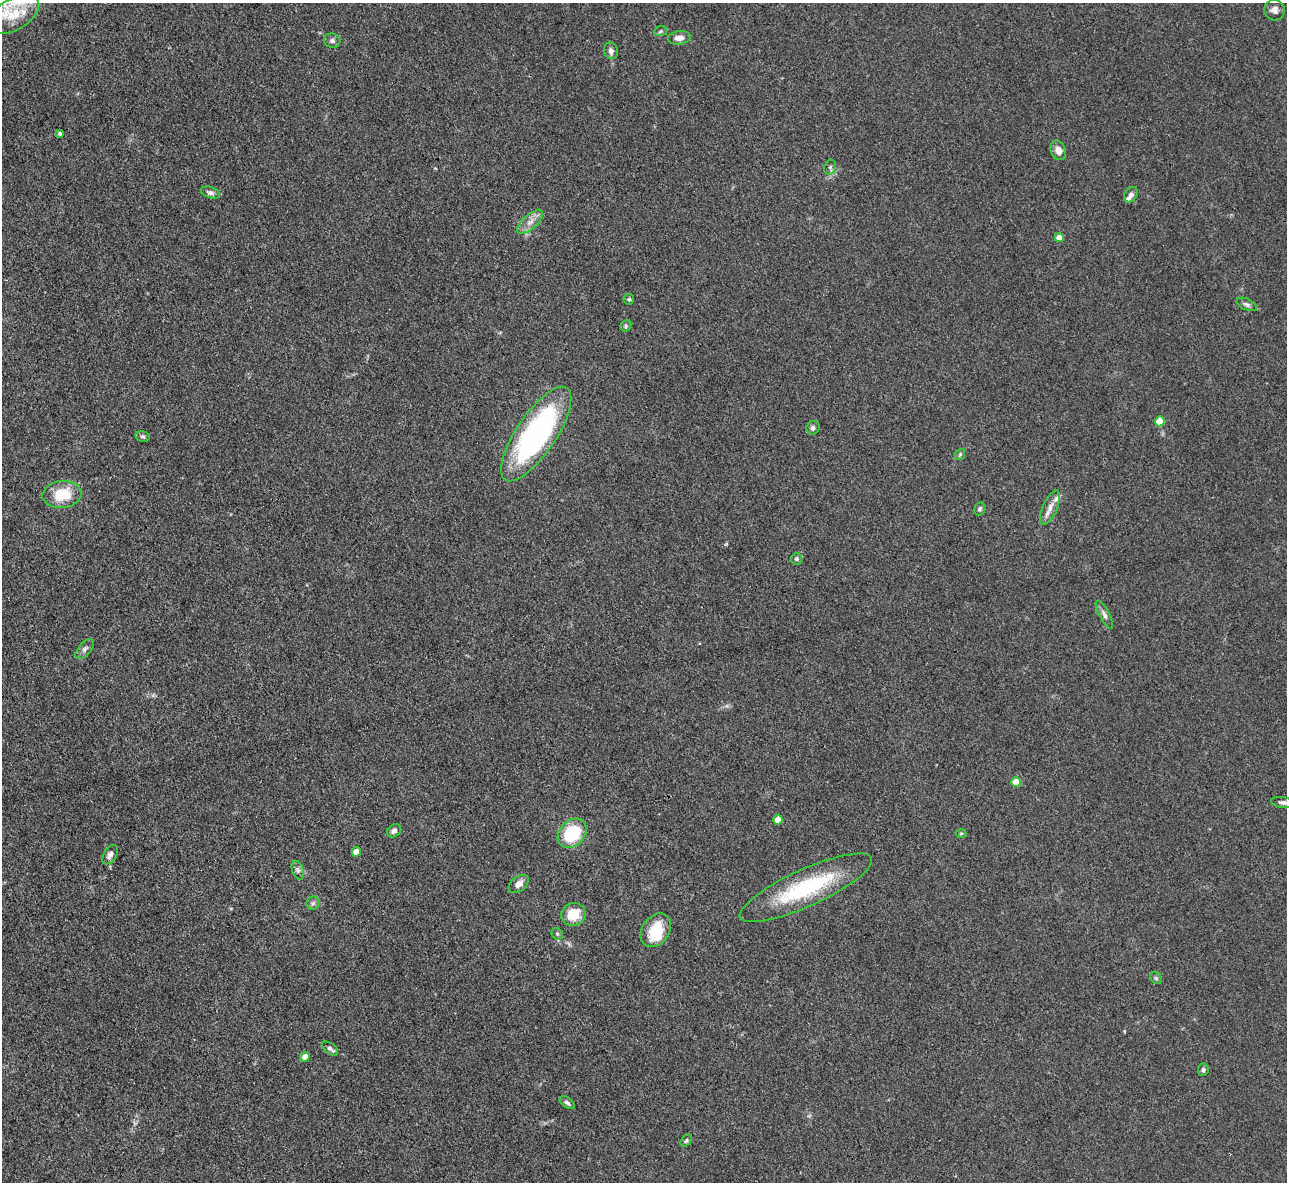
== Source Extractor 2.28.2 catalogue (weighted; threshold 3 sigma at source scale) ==
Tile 7 of 4 x 4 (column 3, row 2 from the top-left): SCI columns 2569-3853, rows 2619-3798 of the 5139 x 5115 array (HDU 1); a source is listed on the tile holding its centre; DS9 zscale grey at full resolution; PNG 1289 x 1184 px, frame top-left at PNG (2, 3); each listed source drawn as its Kron ellipse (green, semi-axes under 4 px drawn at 4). Shown black and unused: <1% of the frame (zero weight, under 3 of 4 exposures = <1% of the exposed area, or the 3 px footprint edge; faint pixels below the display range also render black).
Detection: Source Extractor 2.28.2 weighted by HDU 2 'WHT'; one run over the whole footprint, this tile lists its part. Background 0.059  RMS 0.0053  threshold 0.0241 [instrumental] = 3 sigma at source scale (4.5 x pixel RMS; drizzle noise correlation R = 1.50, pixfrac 1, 0.05/0.05 arcsec/px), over >= 5 px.
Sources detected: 51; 1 inside a brighter object's white glare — neither listed nor drawn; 2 inside a brighter listed object's ellipse — not listed separately; the other 48 listed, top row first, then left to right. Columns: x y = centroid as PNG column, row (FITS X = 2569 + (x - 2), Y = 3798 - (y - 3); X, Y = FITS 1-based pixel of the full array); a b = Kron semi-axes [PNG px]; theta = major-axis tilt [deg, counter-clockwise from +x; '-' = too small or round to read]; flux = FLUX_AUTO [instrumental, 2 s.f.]
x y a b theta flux
1275 10 10 10 - 3.2
14 14 28 15 31 15
660 31 6 4 22 0.86
679 38 11 6 6 3.7
332 41 8 7 - 1.6
611 51 8 7 - 2.5
60 133 3 3 - 0.95
1058 150 10 7 -65 4
830 167 7 5 70 1.4
210 193 10 5 -20 1.8
1131 195 8 6 57 2
530 222 16 7 42 4.5
1059 238 4 4 - 8.8
629 299 5 5 - 0.83
1247 304 11 5 -24 1.7
626 326 6 5 - 0.95
1160 421 5 5 - 11
813 428 7 6 - 1.7
536 434 55 20 56 120
143 437 7 5 -13 1.1
960 454 6 4 47 0.82
62 494 20 13 6 17
1050 508 18 7 66 4.6
980 509 6 5 - 1.2
796 559 6 5 - 1.3
1104 615 15 5 -63 2
85 649 12 6 49 2
1016 782 5 5 - 17
1283 802 12 5 -8 2
778 820 5 4 - 7.3
394 831 7 6 - 1.9
572 833 16 12 45 29
961 833 5 3 - 0.53
356 852 5 4 - 7.4
110 854 11 6 59 2.3
298 870 9 5 -69 1.7
519 884 11 7 38 3.5
806 888 72 18 24 51
313 903 6 6 - 1.3
573 914 12 11 - 12
656 930 18 13 55 17
557 934 6 5 - 0.92
1156 978 6 5 - 0.88
330 1048 9 5 -37 2.1
305 1057 5 4 - 5.1
1203 1070 6 5 - 1.1
567 1103 9 5 -35 1.4
686 1140 7 4 50 0.94